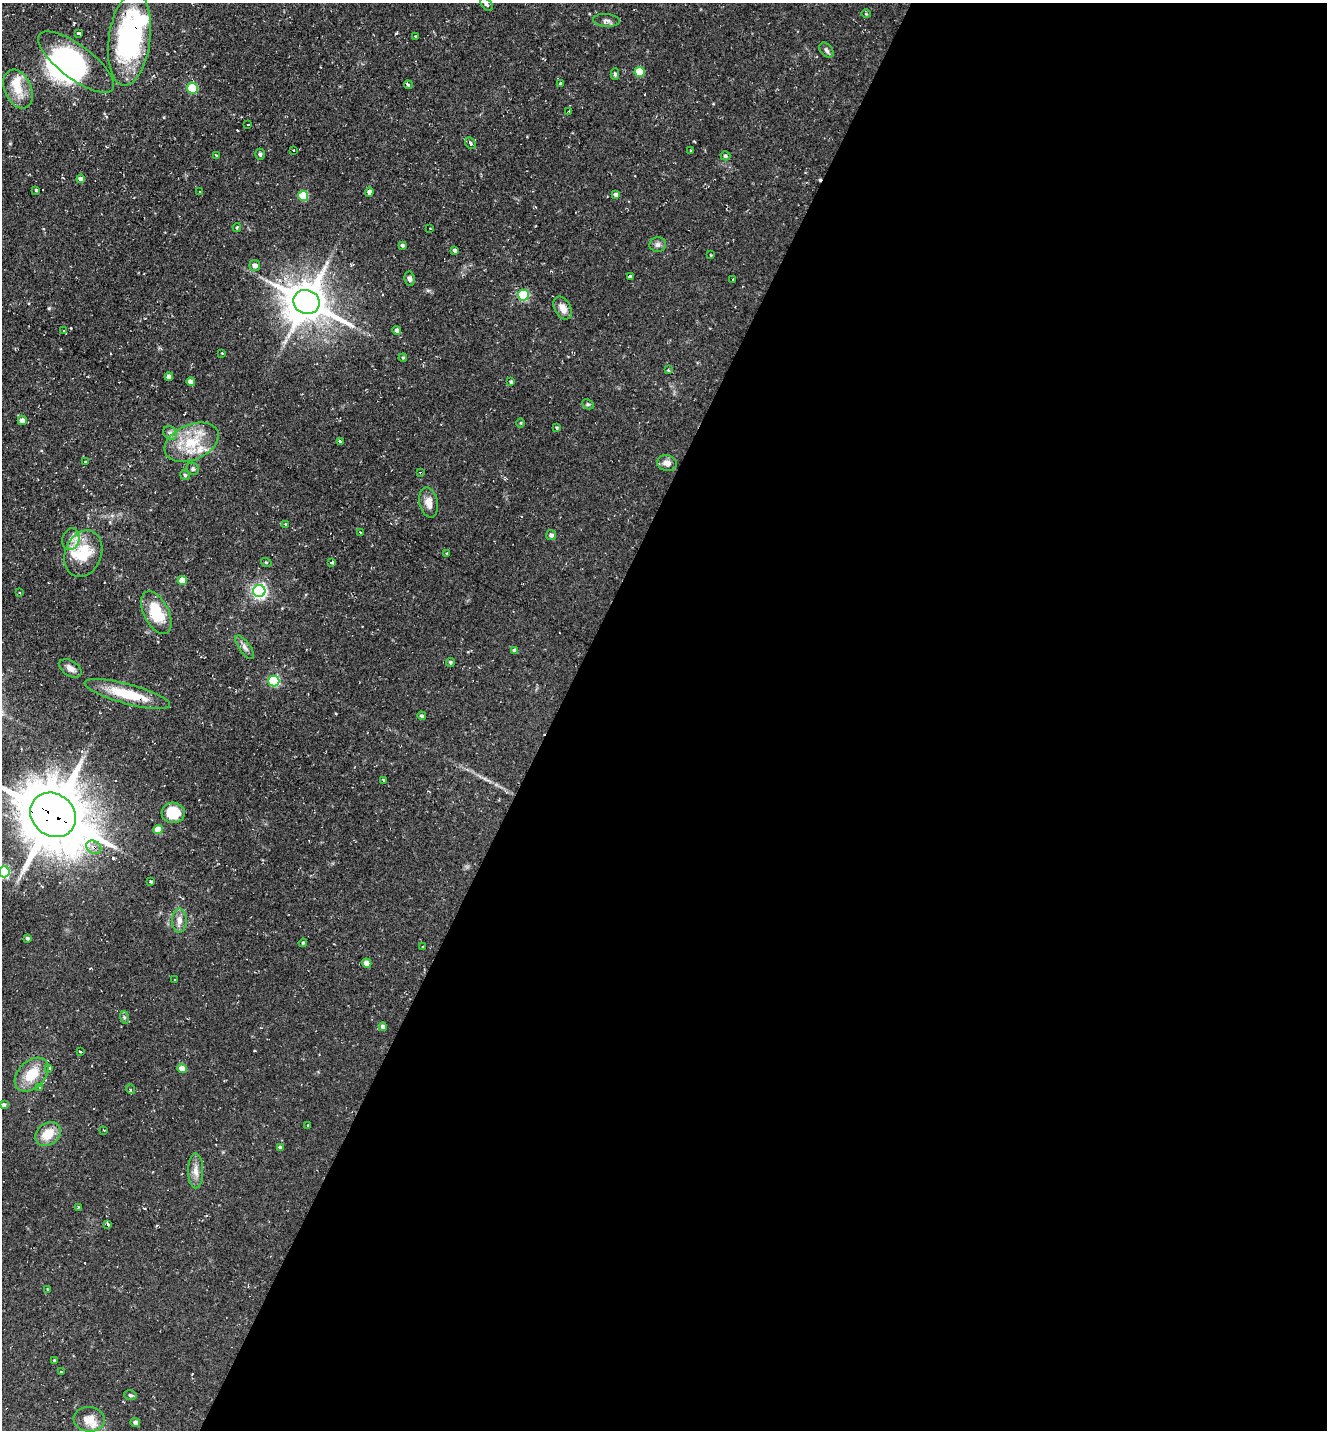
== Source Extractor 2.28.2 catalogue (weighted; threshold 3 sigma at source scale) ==
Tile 12 of 4 x 4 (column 4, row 3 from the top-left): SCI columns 4254-5578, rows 1429-2856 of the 5727 x 5714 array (HDU 1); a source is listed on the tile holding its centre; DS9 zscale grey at full resolution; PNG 1329 x 1432 px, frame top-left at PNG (2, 3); each listed source drawn as its Kron ellipse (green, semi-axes under 4 px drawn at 4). Shown black and unused: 58% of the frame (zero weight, under 2 of 3 exposures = <1% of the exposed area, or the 3 px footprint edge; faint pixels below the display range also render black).
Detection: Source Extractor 2.28.2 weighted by HDU 2 'WHT'; one run over the whole footprint, this tile lists its part. Background 0.0823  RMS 0.0071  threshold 0.0319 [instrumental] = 3 sigma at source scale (4.5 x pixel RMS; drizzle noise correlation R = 1.50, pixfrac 1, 0.05/0.05 arcsec/px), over >= 5 px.
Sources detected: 128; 3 inside a brighter object's white glare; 5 cosmic-ray / hot-pixel residue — neither listed nor drawn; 4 inside a brighter listed object's ellipse — not listed separately; the other 116 listed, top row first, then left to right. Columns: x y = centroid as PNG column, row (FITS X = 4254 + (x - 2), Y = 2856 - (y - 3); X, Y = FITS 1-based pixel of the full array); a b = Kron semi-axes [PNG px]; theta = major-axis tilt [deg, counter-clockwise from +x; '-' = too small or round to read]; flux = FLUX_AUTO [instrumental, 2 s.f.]
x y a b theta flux
486 4 8 5 -44 1.4
866 14 5 3 - 0.75
606 20 13 6 -4 2.7
79 33 4 3 - 4.9
415 36 2 2 - 0.65
129 39 46 21 82 120
826 50 9 5 -51 1.8
76 62 46 16 -37 64
639 72 5 5 - 22
615 74 6 4 -89 1.2
560 83 3 3 - 3.5
408 85 4 3 - 3.9
192 88 5 5 - 34
18 89 20 13 -65 13
569 111 4 3 - 1.2
248 125 3 2 - 1.3
471 143 6 5 - 1.8
293 150 2 2 - 0.74
691 151 3 2 - 0.7
260 154 5 4 - 1.5
216 156 4 3 - 2.1
725 156 5 4 - 1.3
81 179 4 4 - 3.3
36 190 3 3 - 4.4
199 192 3 3 - 2.1
369 192 4 4 - 2.8
616 195 4 4 - 3
303 196 5 5 - 30
237 227 4 3 - 0.78
430 228 3 2 - 0.85
402 245 4 3 - 1.4
658 245 8 7 - 2.4
455 250 4 3 - 1.8
711 255 3 2 - 0.76
255 265 5 5 - 2.9
630 276 3 3 - 3.4
410 279 7 5 -81 2.3
733 280 3 2 - 0.57
523 295 5 5 - 50
307 302 13 12 - 2100
563 308 12 8 -60 5.2
397 330 4 4 - 2.3
64 331 3 3 - 0.85
222 353 3 3 - 0.77
403 358 4 4 - 0.77
668 370 3 3 - 0.62
169 377 4 4 - 2.8
191 382 4 4 - 4.4
511 382 4 3 - 1
588 404 6 4 -29 1.1
22 420 4 4 - 3.6
521 423 5 3 - 0.63
557 427 3 3 - 0.78
170 433 7 6 - 2.2
340 441 3 3 - 1.8
192 442 28 17 24 26
85 462 3 2 - 0.9
667 463 9 8 - 4.8
193 469 6 5 - 1.4
421 473 3 3 - 6.5
185 475 5 4 - 1
429 502 15 9 -77 6.4
286 524 3 3 - 6.8
361 533 4 2 - 0.63
551 535 5 5 - 2.3
71 539 11 8 75 4.5
447 553 3 3 - 0.56
83 554 24 18 68 26
266 562 5 3 - 0.71
332 562 3 3 - 1.9
182 581 4 4 - 10
259 591 6 6 - 180
19 592 3 2 - 0.78
156 613 23 12 -63 24
245 647 14 5 -53 2.9
515 651 4 4 - 2.4
450 662 4 4 - 1
70 668 12 7 -33 4
274 681 5 5 - 58
127 694 44 10 -15 26
422 716 4 4 - 1.4
383 780 4 3 - 1.5
173 813 11 10 - 21
53 815 24 21 -40 4700
158 829 5 4 - 11
94 847 8 6 -33 3.6
4 872 5 5 - 70
151 881 3 3 - 2.7
179 921 12 7 89 4.8
27 938 4 3 - 1.3
303 943 4 4 - 0.91
422 947 3 2 - 0.6
367 963 5 4 - 7.5
175 980 3 3 - 1.4
124 1017 6 4 -72 1.1
383 1027 4 4 - 3.7
80 1052 3 3 - 1.4
49 1068 4 3 - 2.3
182 1069 5 4 - 8.7
32 1075 20 13 45 17
40 1088 3 3 - 2.5
130 1089 5 3 - 0.91
4 1105 4 4 - 2.1
308 1125 3 3 - 1.2
104 1130 3 2 - 0.83
48 1134 14 11 38 13
280 1148 4 4 - 2.2
196 1171 17 7 -90 5.2
78 1207 3 2 - 0.56
108 1224 3 3 - 2.5
48 1289 3 2 - 1.3
54 1360 4 3 - 0.55
61 1372 3 3 - 1.1
130 1395 6 4 -15 1.3
89 1419 15 12 -7 11
135 1423 5 4 - 2.4
Overlapping masked pixels (flux is a lower limit): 5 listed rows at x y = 129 39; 307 302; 421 473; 53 815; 94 847
Isophote crosses this tile's border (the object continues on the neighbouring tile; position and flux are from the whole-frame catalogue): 2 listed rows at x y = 53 815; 4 872